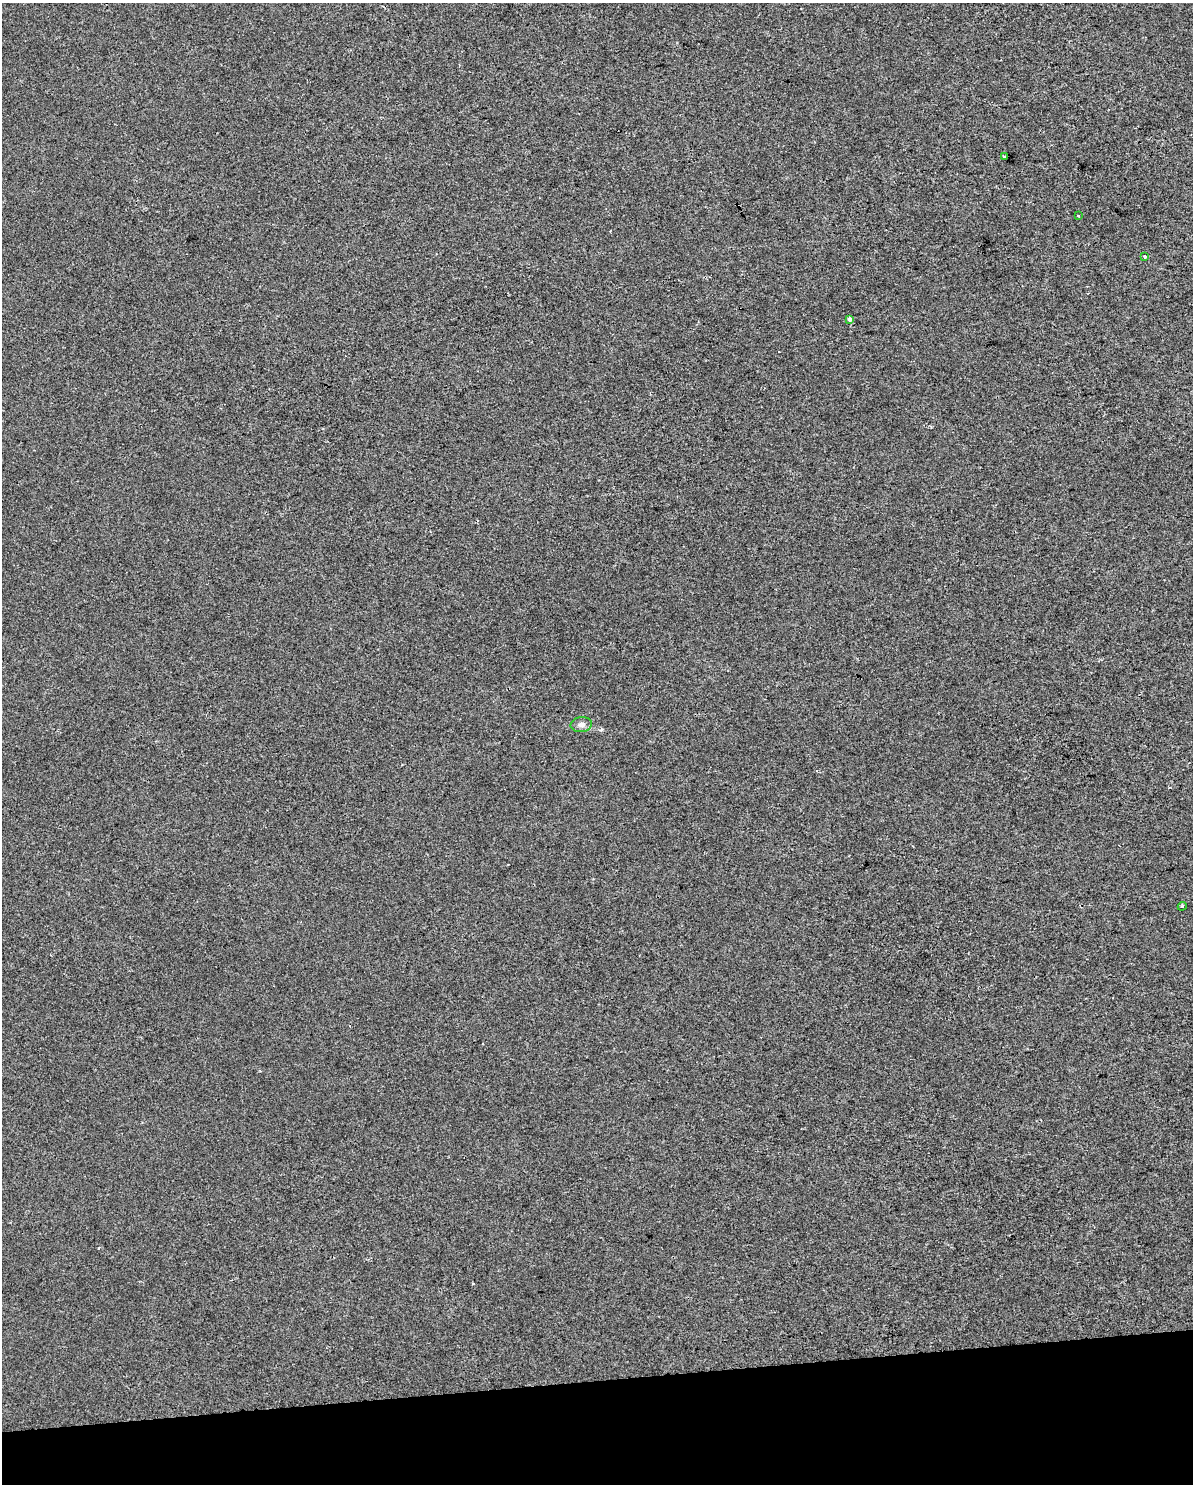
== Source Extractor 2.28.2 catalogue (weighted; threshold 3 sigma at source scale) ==
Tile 10 of 4 x 3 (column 2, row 3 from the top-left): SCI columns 1192-2382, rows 64-1545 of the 4764 x 4529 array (HDU 1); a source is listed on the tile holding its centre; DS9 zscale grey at full resolution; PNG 1195 x 1486 px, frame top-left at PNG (2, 3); each listed source drawn as its Kron ellipse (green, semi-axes under 4 px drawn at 4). Shown black and unused: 7% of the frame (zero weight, under 2 of 3 exposures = <1% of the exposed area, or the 3 px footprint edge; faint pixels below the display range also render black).
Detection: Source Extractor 2.28.2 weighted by HDU 2 'WHT'; one run over the whole footprint, this tile lists its part. Background -5.27e-04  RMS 0.0042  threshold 0.0187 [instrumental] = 3 sigma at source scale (4.5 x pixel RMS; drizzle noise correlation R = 1.50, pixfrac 1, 0.0396/0.0396 arcsec/px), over >= 5 px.
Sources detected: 6; all 6 listed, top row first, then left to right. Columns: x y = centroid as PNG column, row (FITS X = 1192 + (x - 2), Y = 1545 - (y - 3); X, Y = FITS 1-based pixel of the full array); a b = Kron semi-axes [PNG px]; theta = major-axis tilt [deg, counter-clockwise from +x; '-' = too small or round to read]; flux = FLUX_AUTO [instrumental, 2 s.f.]
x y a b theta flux
1005 157 3 3 - 2.3
1078 216 3 3 - 0.88
1145 257 3 3 - 1.9
850 319 4 3 - 2.1
581 725 11 7 6 1.8
1182 906 4 4 - 0.53